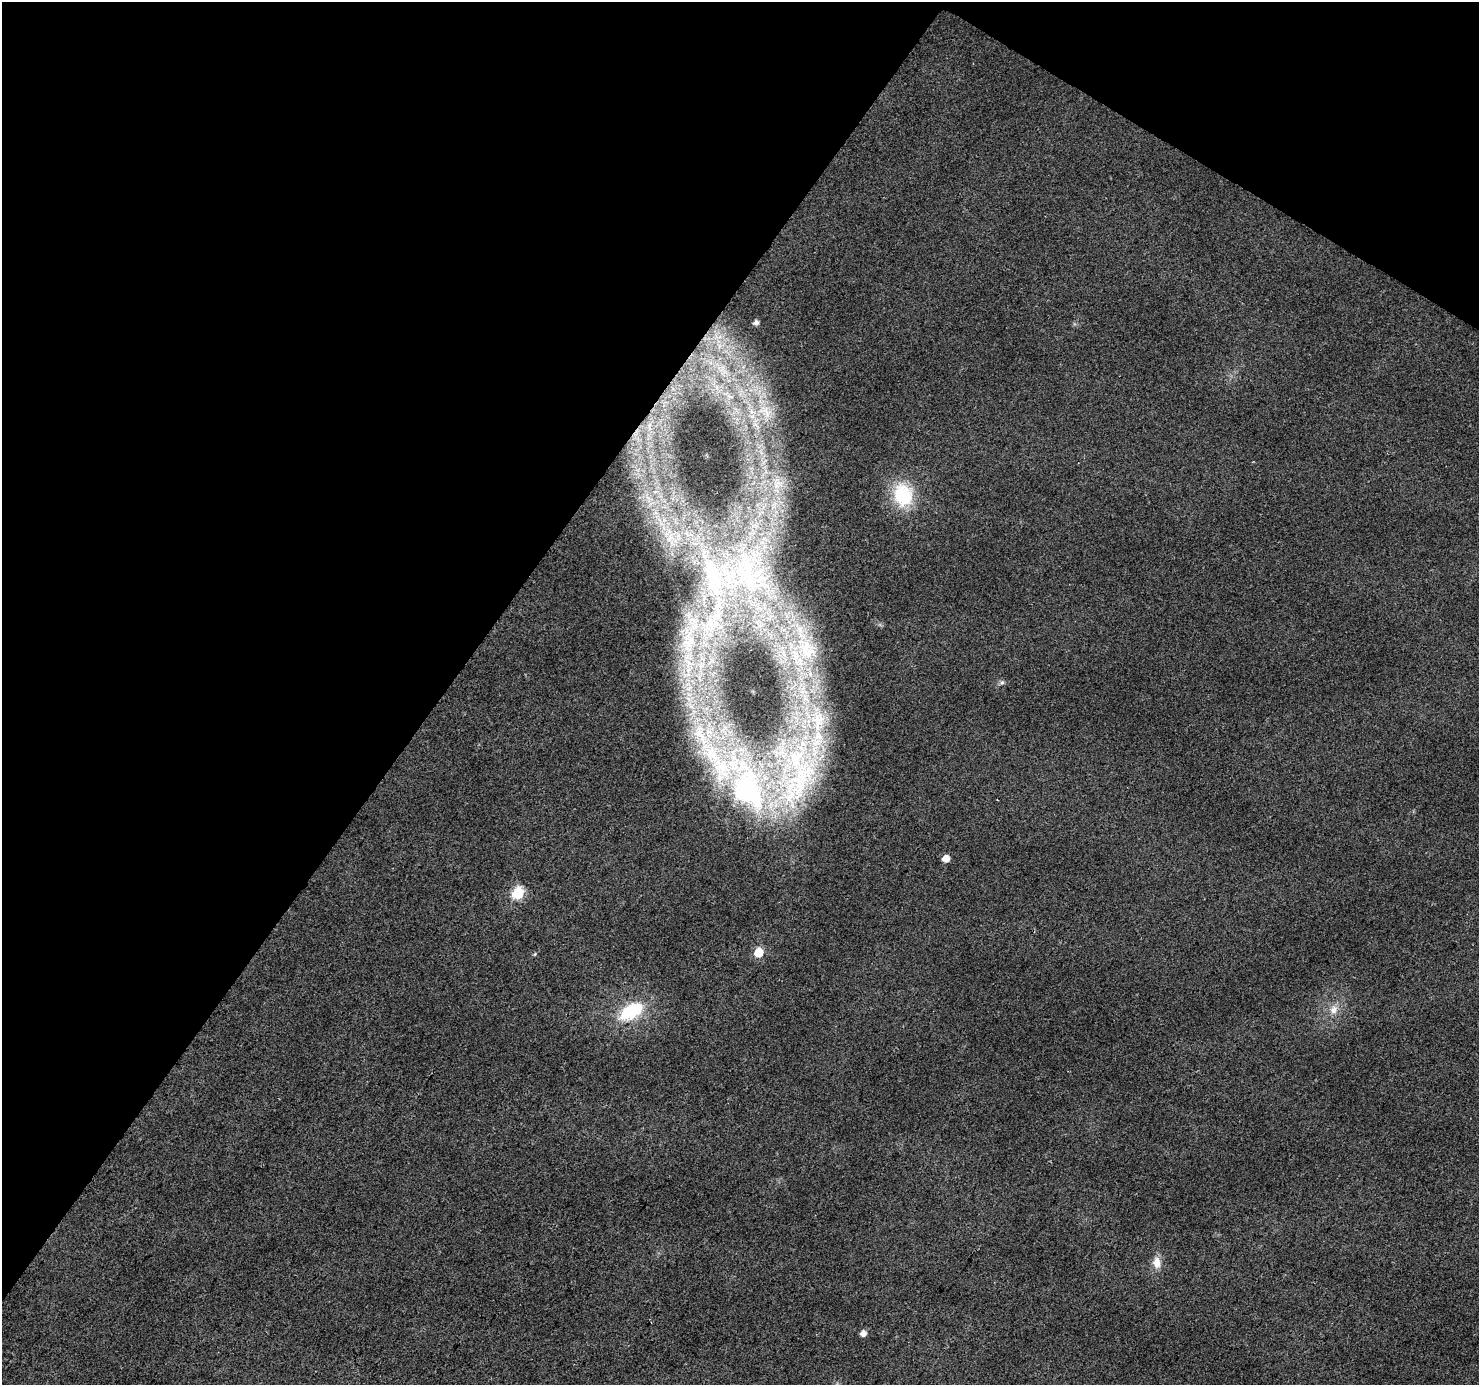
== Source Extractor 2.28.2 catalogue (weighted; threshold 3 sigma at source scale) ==
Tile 2 of 4 x 4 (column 2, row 1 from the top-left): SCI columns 1477-2953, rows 4337-5719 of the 5912 x 5973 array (HDU 1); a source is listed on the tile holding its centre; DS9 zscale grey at full resolution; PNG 1481 x 1387 px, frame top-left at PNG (2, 2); no overlay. Shown black and unused: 34% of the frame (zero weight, under 2 of 3 exposures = <1% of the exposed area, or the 3 px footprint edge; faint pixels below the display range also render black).
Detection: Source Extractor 2.28.2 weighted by HDU 2 'WHT'; one run over the whole footprint, this tile lists its part. Background 0.0442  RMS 0.0086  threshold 0.0388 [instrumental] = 3 sigma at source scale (4.5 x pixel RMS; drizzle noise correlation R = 1.50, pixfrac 1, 0.0396/0.0396 arcsec/px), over >= 5 px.
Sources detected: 27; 5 inside a brighter listed object's ellipse — not listed separately; the other 22 listed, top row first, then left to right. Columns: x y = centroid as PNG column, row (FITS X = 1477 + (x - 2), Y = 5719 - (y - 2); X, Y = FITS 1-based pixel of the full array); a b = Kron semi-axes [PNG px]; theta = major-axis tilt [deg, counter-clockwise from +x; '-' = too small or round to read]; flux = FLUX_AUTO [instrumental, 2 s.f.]
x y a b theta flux
756 323 5 5 - 3.9
719 346 11 8 -69 8.9
723 370 27 16 -52 35
729 396 10 5 -26 4
765 411 26 16 -42 26
777 484 20 17 -87 22
903 495 25 21 -82 48
774 505 17 8 55 12
670 539 25 11 -78 21
711 623 104 31 66 230
806 646 31 18 -41 35
1002 682 6 6 - 1.8
797 779 97 61 64 220
744 788 65 24 -49 410
946 858 5 5 - 11
518 893 7 6 - 83
759 952 6 5 - 33
535 954 5 3 - 0.8
1334 1010 12 8 73 6.6
631 1011 28 16 31 46
1157 1262 16 10 -88 8.7
863 1333 5 5 - 6.2